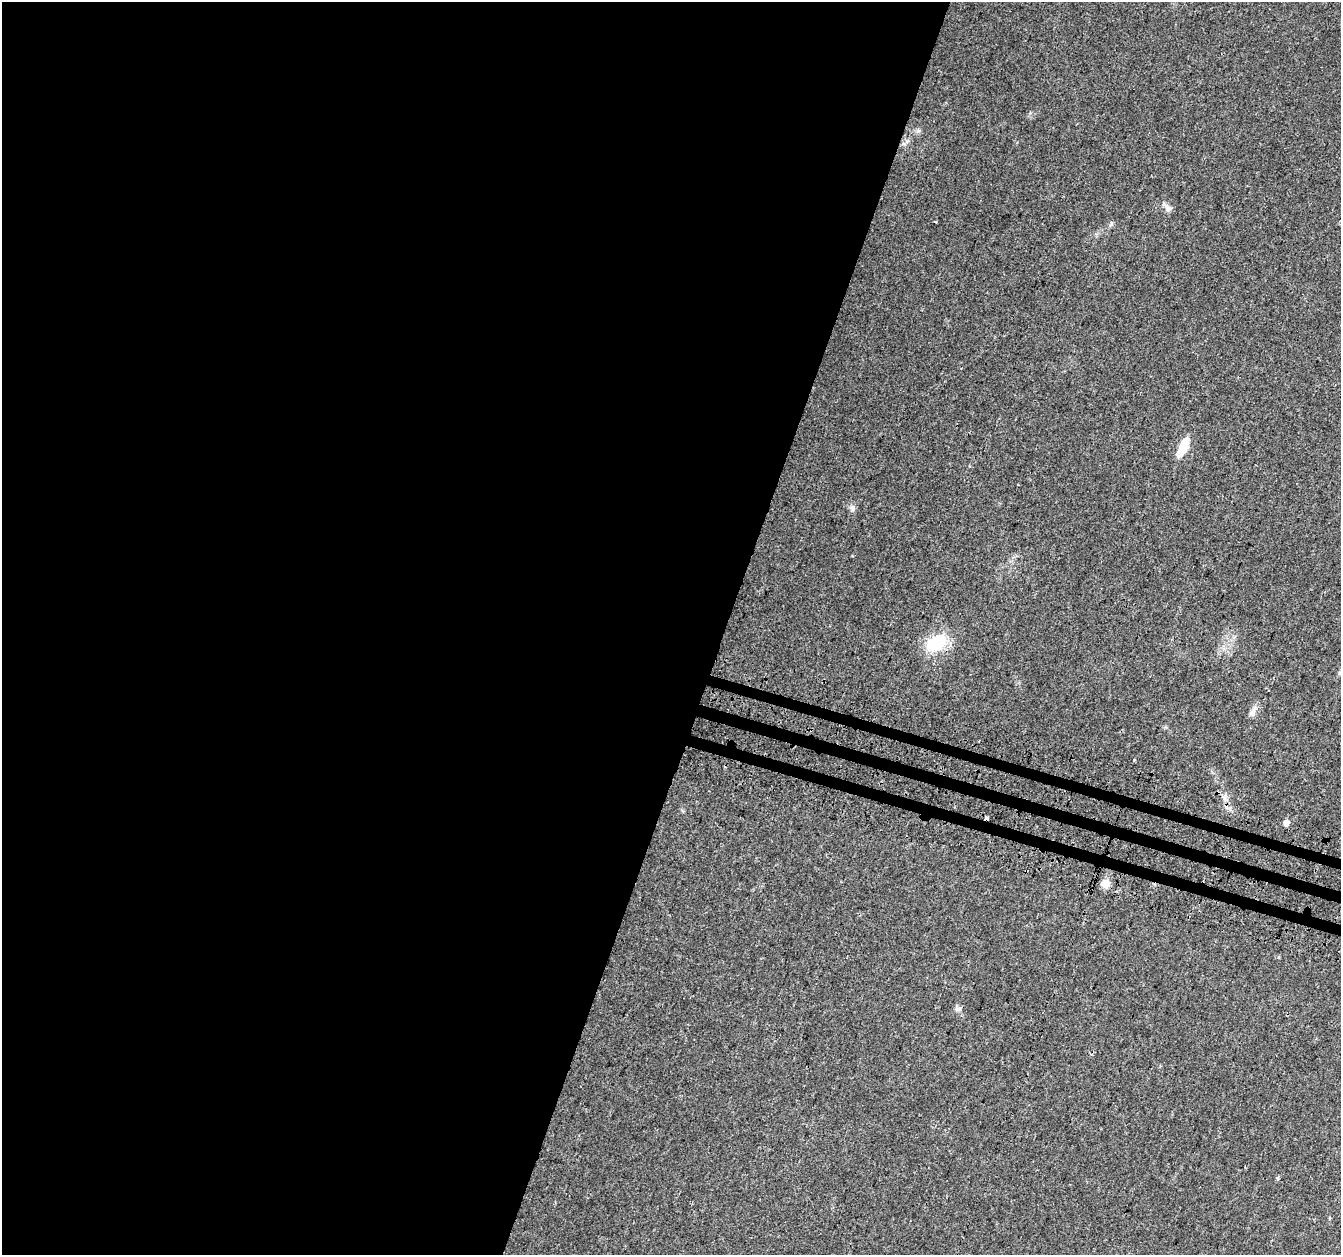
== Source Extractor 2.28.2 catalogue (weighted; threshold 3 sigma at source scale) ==
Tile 5 of 4 x 4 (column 1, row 2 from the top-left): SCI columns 32-1370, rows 2841-4093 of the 5408 x 5619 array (HDU 1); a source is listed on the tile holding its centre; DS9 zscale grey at full resolution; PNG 1343 x 1257 px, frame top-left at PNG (2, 2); no overlay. Shown black and unused: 56% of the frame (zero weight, under 3 of 4 exposures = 4% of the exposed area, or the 3 px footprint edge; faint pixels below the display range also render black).
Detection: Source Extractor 2.28.2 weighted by HDU 2 'WHT'; one run over the whole footprint, this tile lists its part. Background 0.0279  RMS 0.0034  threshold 0.0155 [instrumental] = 3 sigma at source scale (4.5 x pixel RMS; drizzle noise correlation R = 1.50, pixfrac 1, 0.0396/0.0396 arcsec/px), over >= 5 px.
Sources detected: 16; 1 inside a brighter object's white glare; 1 cosmic-ray / hot-pixel residue — not listed; the other 14 listed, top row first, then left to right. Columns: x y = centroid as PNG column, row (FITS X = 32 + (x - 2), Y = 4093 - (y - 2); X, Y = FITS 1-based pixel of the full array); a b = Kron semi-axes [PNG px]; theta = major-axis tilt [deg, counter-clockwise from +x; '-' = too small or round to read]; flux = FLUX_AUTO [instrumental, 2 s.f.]
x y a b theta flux
918 131 7 4 18 0.66
907 141 7 4 19 0.76
1168 208 10 8 -4 1.5
935 222 3 2 - 0.53
1111 224 6 4 70 0.55
1184 444 21 7 64 8.6
853 508 10 6 -69 1.2
936 643 17 11 31 17
1253 712 14 7 66 2
1134 760 3 2 - 0.67
1224 797 7 4 -90 0.94
1286 823 7 6 - 1.3
1106 884 10 9 - 2.9
957 1009 8 5 -44 0.88